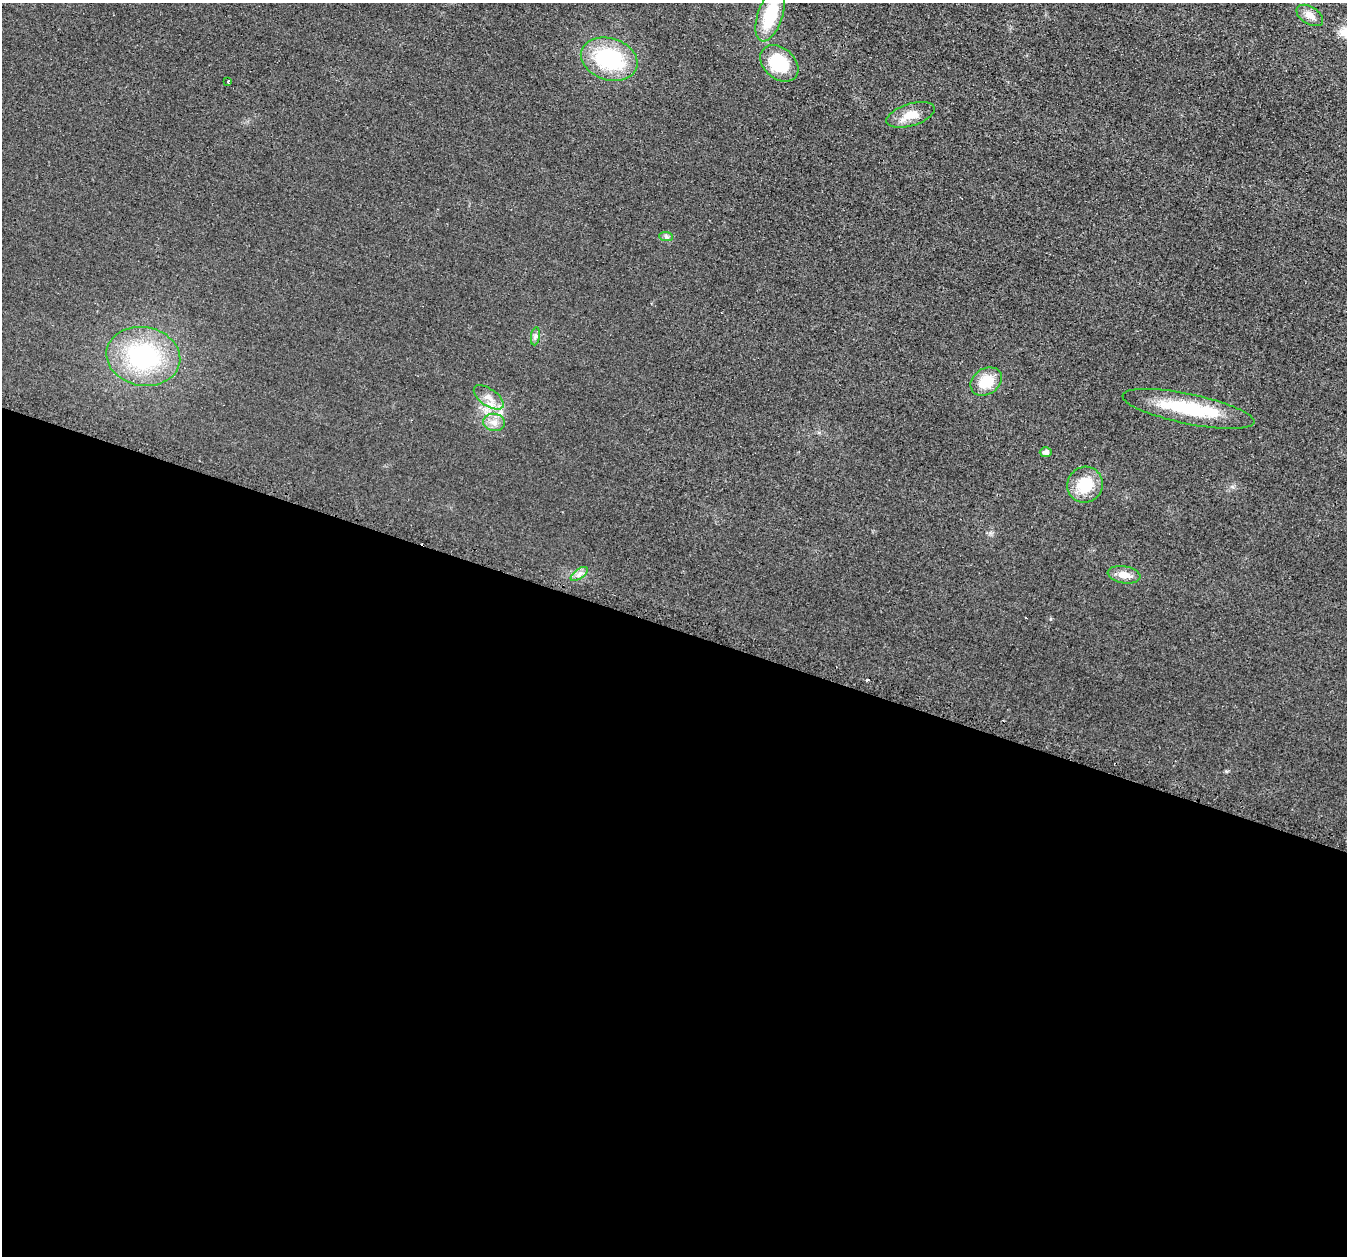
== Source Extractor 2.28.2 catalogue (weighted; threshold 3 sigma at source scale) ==
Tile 14 of 4 x 4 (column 2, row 4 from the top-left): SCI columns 1372-2716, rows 156-1409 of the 5436 x 5458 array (HDU 1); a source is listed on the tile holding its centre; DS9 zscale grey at full resolution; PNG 1349 x 1258 px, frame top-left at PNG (2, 3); each listed source drawn as its Kron ellipse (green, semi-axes under 4 px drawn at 4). Shown black and unused: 50% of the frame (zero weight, under 2 of 3 exposures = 3% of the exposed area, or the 3 px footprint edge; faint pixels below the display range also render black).
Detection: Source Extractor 2.28.2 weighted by HDU 2 'WHT'; one run over the whole footprint, this tile lists its part. Background 0.021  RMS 0.0087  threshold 0.0391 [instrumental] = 3 sigma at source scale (4.5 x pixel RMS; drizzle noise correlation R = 1.50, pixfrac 1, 0.05/0.05 arcsec/px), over >= 5 px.
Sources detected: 19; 2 cosmic-ray / hot-pixel residue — neither listed nor drawn; the other 17 listed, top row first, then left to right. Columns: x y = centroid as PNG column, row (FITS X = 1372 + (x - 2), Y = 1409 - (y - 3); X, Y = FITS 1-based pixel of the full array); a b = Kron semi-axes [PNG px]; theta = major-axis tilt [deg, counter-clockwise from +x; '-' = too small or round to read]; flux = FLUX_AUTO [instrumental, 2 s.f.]
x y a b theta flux
770 15 27 12 71 39
1310 15 15 8 -32 7.3
609 59 29 21 -18 74
779 63 21 15 -41 39
228 81 3 3 - 1.9
911 115 25 11 17 14
666 237 7 4 -1 1.7
535 336 9 4 81 2.3
143 356 37 29 -10 100
986 382 17 13 32 21
489 397 17 8 -35 8
1188 409 67 15 -12 56
494 422 11 8 -10 6
1046 452 6 5 - 3.5
1085 485 18 17 - 27
579 574 10 5 36 3.5
1124 575 16 8 -9 8.7
Isophote crosses this tile's border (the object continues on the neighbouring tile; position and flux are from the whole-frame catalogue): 1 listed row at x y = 770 15
Unlisted compact peaks at least as high as the median listed source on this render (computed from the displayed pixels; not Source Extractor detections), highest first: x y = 1226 771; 1232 487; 1051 619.